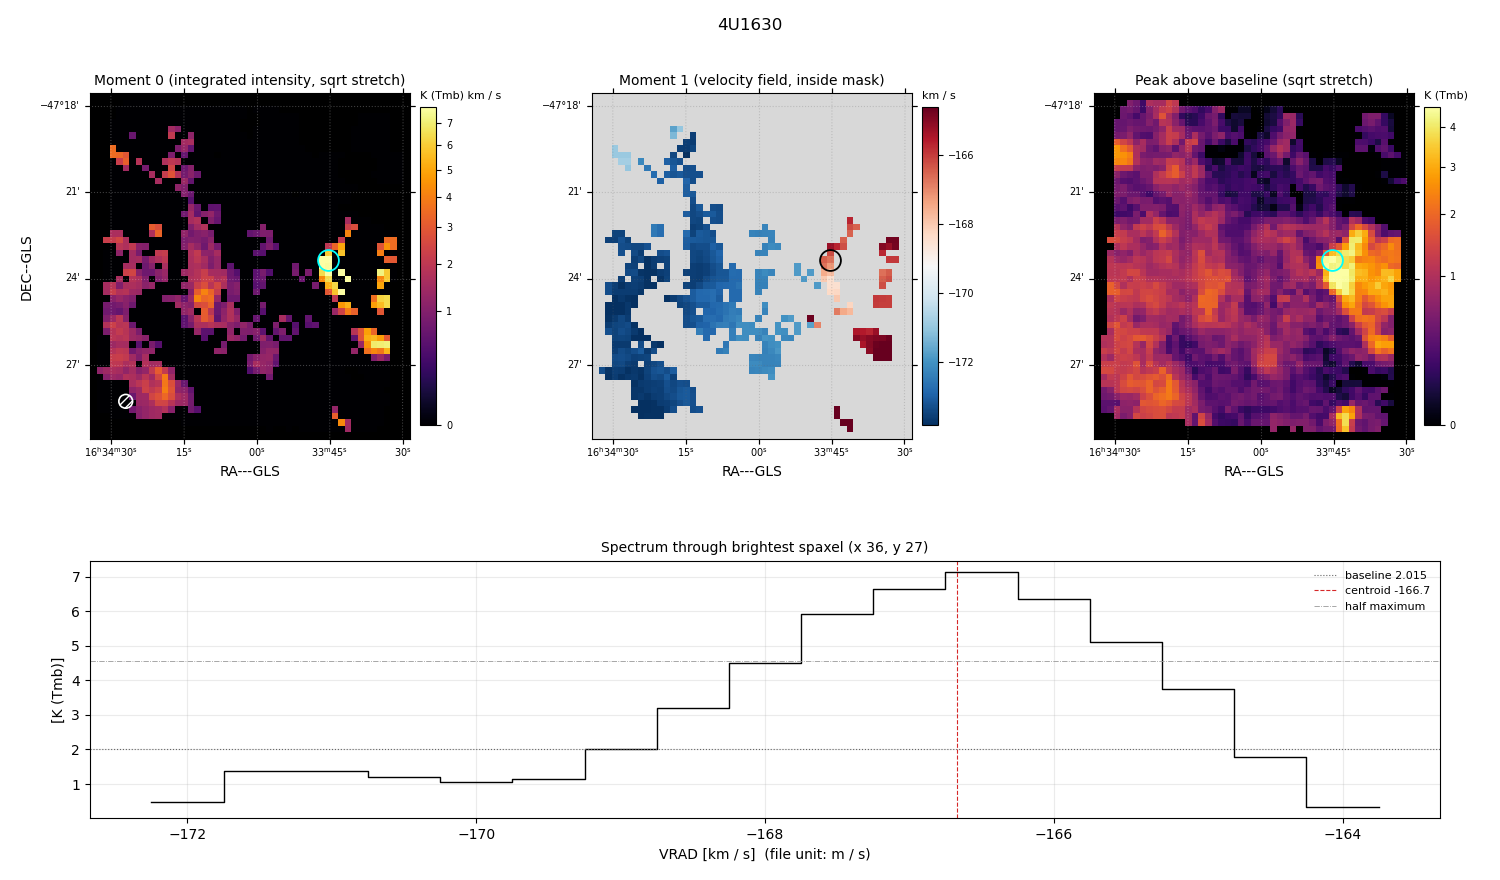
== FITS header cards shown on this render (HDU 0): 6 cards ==
OBJECT  = '4U1630      '               /
BUNIT   = 'K (Tmb)     '               /
CTYPE1  = 'RA---GLS    '               /
CTYPE2  = 'DEC--GLS    '               /
CTYPE3  = 'VRAD        '               /
NAXIS3  =                   24

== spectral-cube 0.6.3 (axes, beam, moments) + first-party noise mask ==
SpectralCube HDU 0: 24 channels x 53 x 49 spaxels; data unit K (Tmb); figure title: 4U1630
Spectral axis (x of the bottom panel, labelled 'VRAD [km / s]  (file unit: m / s)'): -174.5 .. -163.0 km / s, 24 channels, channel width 0.5 km / s
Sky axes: RA---GLS/DEC--GLS; field 11.1' x 12' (14 arcsec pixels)
Beam (drawn as the hatched ellipse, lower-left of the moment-0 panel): BMAJ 28.7 arcsec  BMIN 28.7 arcsec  BPA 0 deg
Caveat (lower limits): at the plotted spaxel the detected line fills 8 of 24 channels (33%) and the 9 channels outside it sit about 0.80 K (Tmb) (their median) below the dotted baseline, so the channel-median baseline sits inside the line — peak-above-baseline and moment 0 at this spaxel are lower limits by about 0.80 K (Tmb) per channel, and W50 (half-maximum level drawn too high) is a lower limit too
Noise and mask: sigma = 0.15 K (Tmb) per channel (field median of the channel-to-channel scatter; no spaxel is free of emission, so no channel-correlation factor could be measured or applied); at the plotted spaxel too few channels lie outside the line to read the noise off the bottom panel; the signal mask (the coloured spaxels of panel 2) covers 20% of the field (19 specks smaller than half a beam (2.5 px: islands under 3 px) dropped from it)
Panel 1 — Moment 0 (line voxels x channel width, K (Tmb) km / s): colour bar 0 .. 7.76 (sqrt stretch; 0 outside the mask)
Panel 2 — Moment 1 (intensity-weighted velocity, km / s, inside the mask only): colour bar -173.83 .. -164.62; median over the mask -173.16
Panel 3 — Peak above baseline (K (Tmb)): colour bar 0 .. 4.55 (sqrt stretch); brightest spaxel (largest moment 0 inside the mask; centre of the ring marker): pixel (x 36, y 27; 0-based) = FK5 16h33m46s -47d23m15s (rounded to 2 s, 15 arcsec steps: no finer than the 14 arcsec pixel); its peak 5.11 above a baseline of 2.015
Panel 4 — spectrum at that spaxel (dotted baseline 2.015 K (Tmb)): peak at -166.5 km / s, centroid -166.7 km / s (red dashed line; intensity-weighted over the run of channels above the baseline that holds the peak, -168.7 .. -164.7 km / s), W50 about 2.5 km / s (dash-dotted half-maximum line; edge to edge of the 5 channels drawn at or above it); detected line -168.7 .. -164.7 km / s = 8 of 24 channels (33%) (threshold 4 sigma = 0.59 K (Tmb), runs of >= 2 channels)